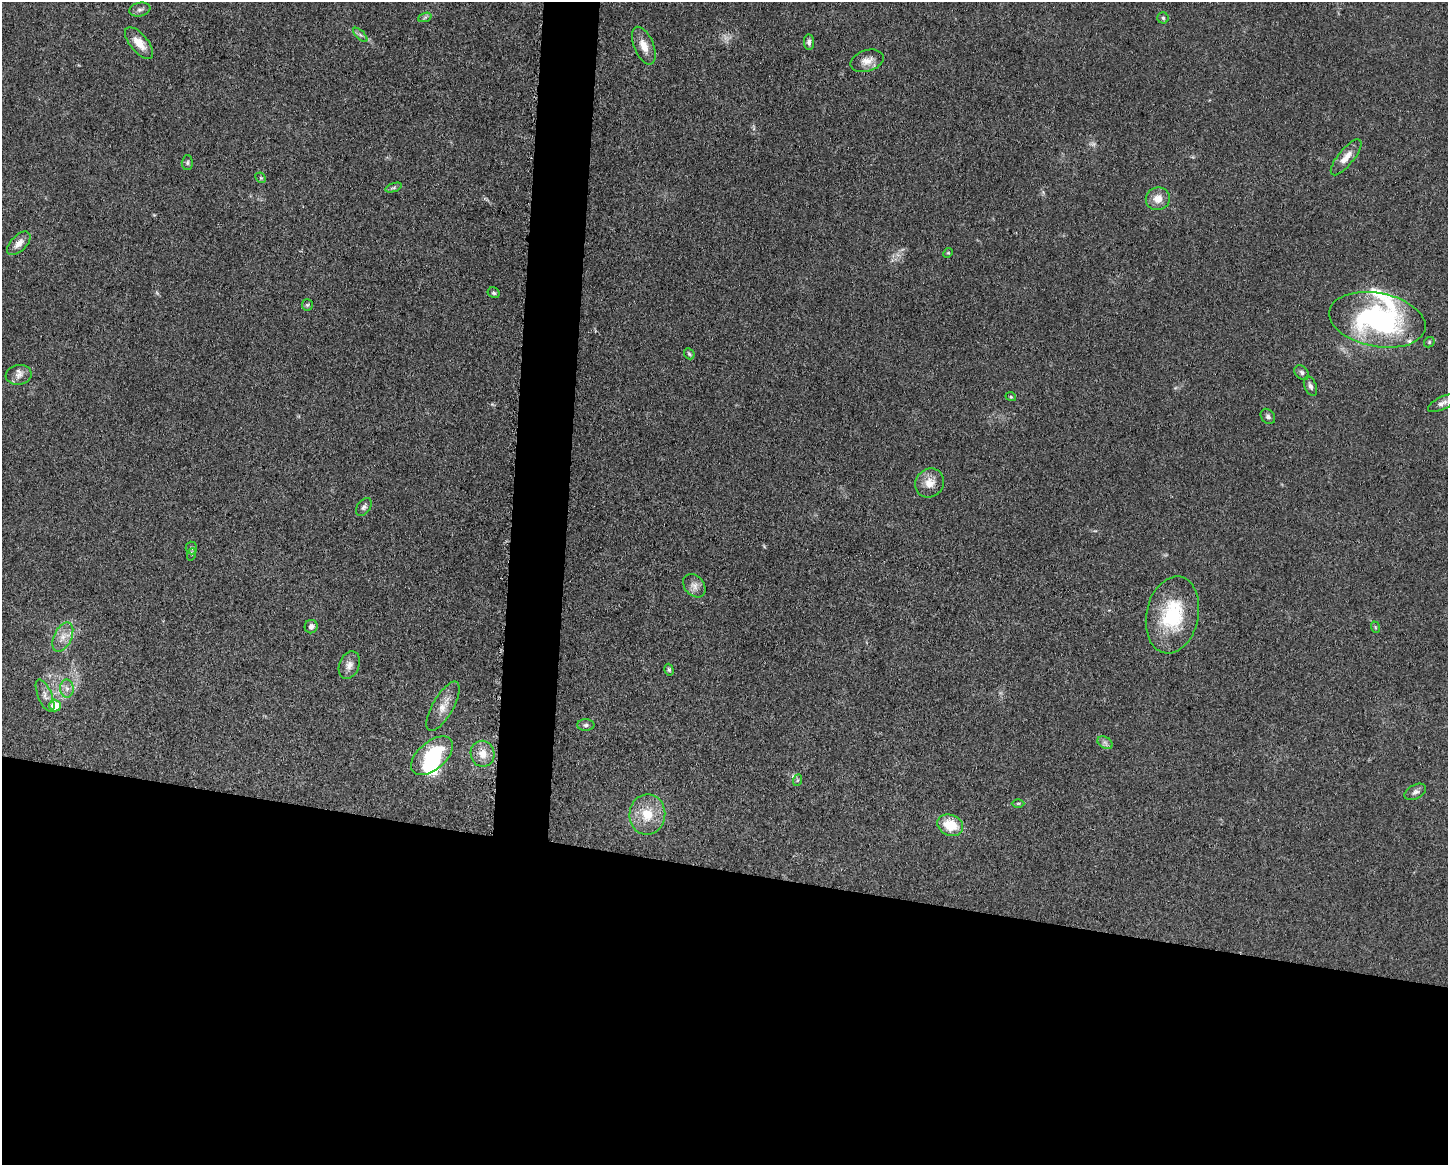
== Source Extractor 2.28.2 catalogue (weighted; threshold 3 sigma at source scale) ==
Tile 11 of 3 x 4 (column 2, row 4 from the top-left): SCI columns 1679-3124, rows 4-1166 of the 4683 x 4655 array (HDU 1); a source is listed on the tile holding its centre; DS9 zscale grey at full resolution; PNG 1450 x 1167 px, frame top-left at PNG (2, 2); each listed source drawn as its Kron ellipse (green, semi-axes under 4 px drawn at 4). Shown black and unused: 28% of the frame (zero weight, under 3 of 5 exposures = <1% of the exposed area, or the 3 px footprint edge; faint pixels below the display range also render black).
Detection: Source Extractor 2.28.2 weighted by HDU 2 'WHT'; one run over the whole footprint, this tile lists its part. Background 0.0606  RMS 0.0057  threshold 0.0255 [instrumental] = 3 sigma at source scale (4.5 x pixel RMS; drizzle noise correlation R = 1.50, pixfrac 1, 0.05/0.05 arcsec/px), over >= 5 px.
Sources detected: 55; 2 too faint to see at this stretch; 1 inside a brighter object's white glare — neither listed nor drawn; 2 inside a brighter listed object's ellipse — not listed separately; the other 50 listed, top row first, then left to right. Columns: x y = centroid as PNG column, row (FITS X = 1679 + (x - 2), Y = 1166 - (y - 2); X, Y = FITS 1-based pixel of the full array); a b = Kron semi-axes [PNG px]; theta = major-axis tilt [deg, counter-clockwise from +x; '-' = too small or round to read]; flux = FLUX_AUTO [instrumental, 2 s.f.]
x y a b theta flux
140 10 10 6 12 2.2
425 17 7 4 20 1.2
1163 18 5 5 - 1.1
360 35 9 3 -45 1.2
809 42 8 5 -85 1.9
139 43 19 9 -50 7.7
644 46 20 9 -67 6.3
867 61 17 10 16 5.2
1346 157 22 8 51 6.1
187 163 7 5 89 1.2
261 178 6 4 -44 0.81
394 188 8 4 19 1.2
1158 199 12 11 - 6
19 243 14 8 45 4.2
948 253 5 4 - 0.62
494 293 6 5 - 0.99
307 305 6 5 - 0.95
1377 320 49 27 -11 110
1429 342 6 4 49 0.78
689 354 6 4 -46 0.91
1302 373 8 6 -47 1.7
19 375 13 10 8 3.7
1310 386 10 6 -68 2.1
1011 397 5 3 - 0.61
1442 403 15 6 26 2.7
1268 416 8 6 -52 1.7
930 483 15 14 - 7
364 507 10 6 56 1.8
191 548 6 5 - 1.2
192 554 6 4 71 0.81
694 586 13 9 -48 3.8
1172 615 39 26 78 39
311 627 6 6 - 2.3
1375 627 6 3 -72 0.67
63 637 16 9 63 5.7
349 665 14 10 68 3.9
669 670 6 4 -74 0.89
67 689 9 7 -89 2.8
45 696 17 7 -67 3.5
55 706 6 6 - 11
443 706 28 10 60 7.3
586 725 8 5 1 1.5
1105 743 8 5 -32 1.8
483 754 13 12 - 7.2
432 756 25 14 40 36
798 780 6 4 70 0.72
1415 792 11 7 28 2.1
1018 803 6 4 0 0.75
647 814 20 18 87 14
950 825 13 10 -21 15